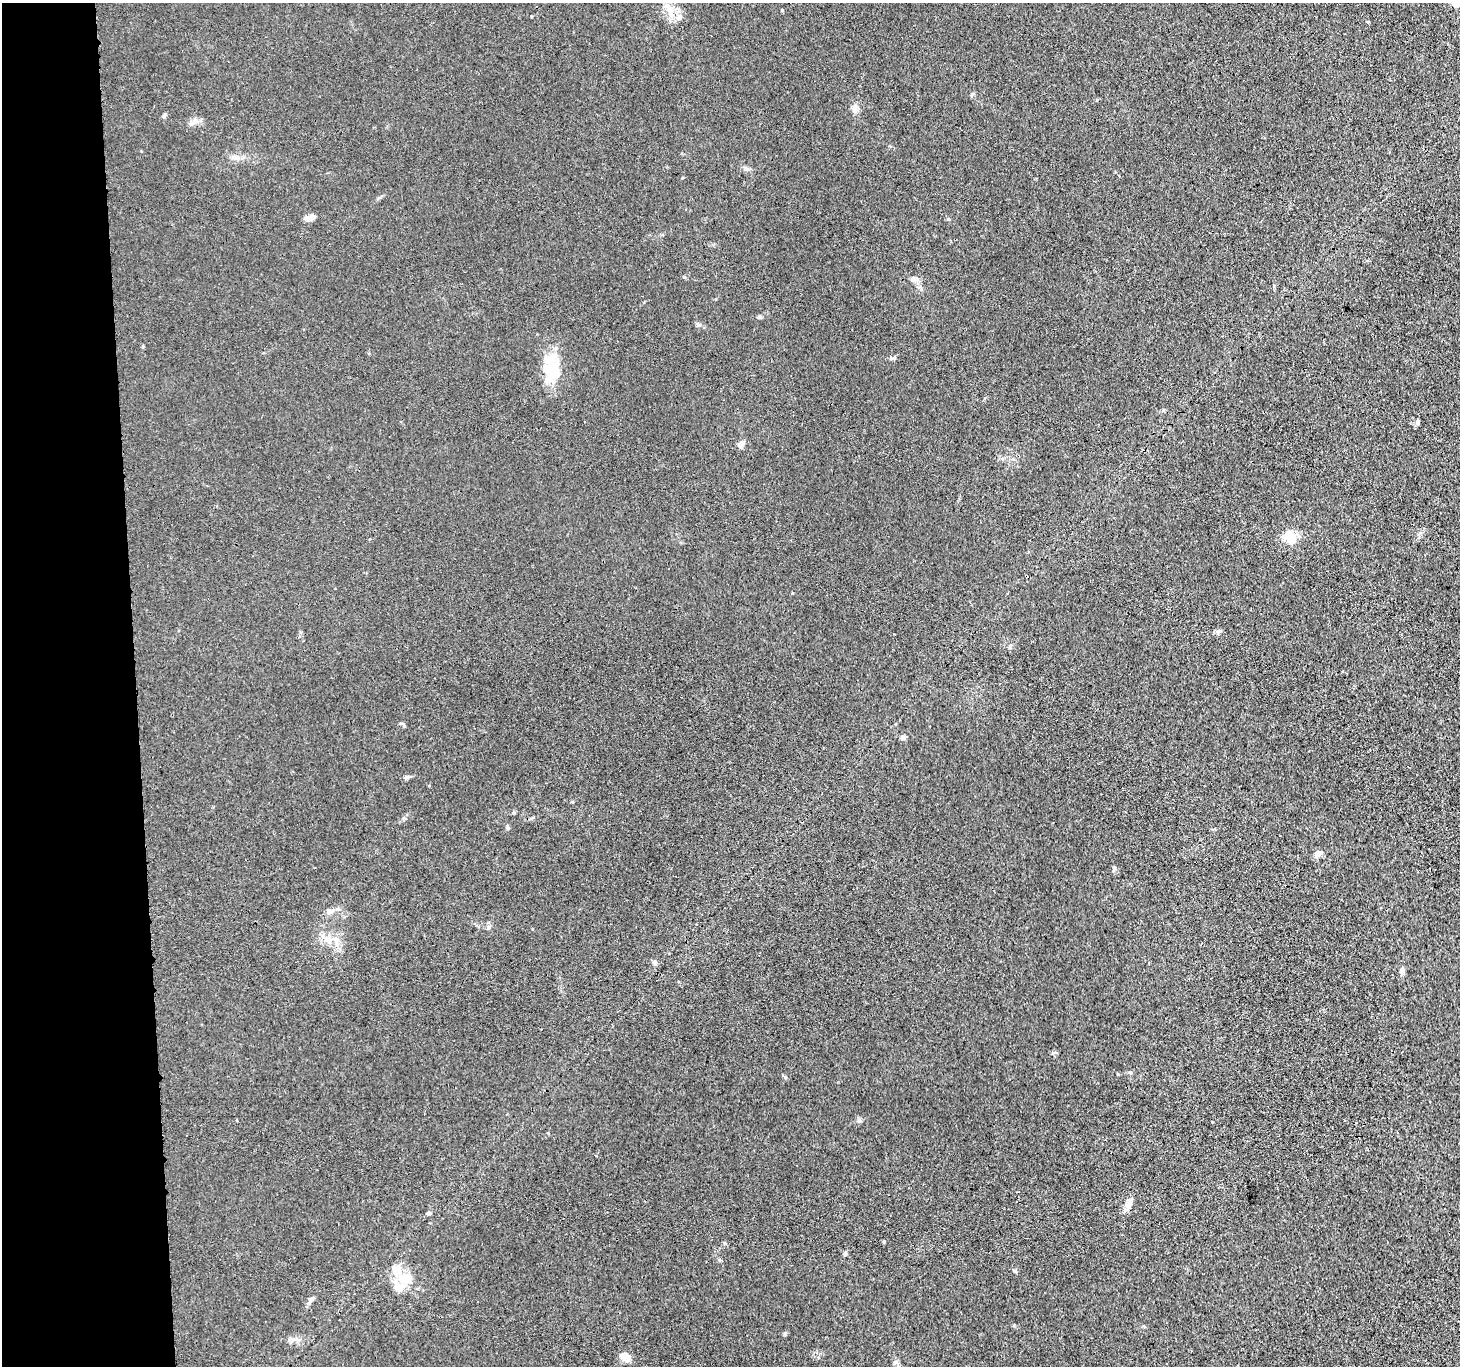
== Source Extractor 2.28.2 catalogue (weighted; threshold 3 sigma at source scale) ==
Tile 4 of 3 x 3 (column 1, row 2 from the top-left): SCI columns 23-1480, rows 1501-2864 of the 4416 x 4389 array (HDU 1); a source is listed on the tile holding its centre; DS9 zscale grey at full resolution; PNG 1462 x 1368 px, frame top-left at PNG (2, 3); no overlay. Shown black and unused: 9% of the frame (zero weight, under 3 of 4 exposures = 3% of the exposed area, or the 3 px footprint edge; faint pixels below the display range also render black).
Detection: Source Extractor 2.28.2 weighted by HDU 2 'WHT'; one run over the whole footprint, this tile lists its part. Background 0.0279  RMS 0.0041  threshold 0.0186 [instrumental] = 3 sigma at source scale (4.5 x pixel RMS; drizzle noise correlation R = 1.50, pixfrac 1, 0.05/0.05 arcsec/px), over >= 5 px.
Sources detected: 42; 1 inside a brighter object's white glare — not listed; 5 inside a brighter listed object's ellipse — not listed separately; the other 36 listed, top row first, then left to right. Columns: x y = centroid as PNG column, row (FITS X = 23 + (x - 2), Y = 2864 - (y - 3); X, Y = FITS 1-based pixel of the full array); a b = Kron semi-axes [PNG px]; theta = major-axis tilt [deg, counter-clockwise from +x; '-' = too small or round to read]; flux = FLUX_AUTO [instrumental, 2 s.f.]
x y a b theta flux
782 10 4 3 - 0.34
670 11 22 9 -75 5
531 16 3 2 - 0.42
854 109 13 5 89 1.6
164 116 7 5 72 0.73
236 157 7 5 44 1
746 168 7 4 0 0.85
310 218 12 6 24 3.2
948 219 5 4 - 0.52
684 277 5 4 - 0.43
914 279 11 7 1 2
759 317 6 4 3 0.72
699 325 6 5 - 0.74
551 369 35 19 -87 15
1417 422 6 6 - 0.84
741 444 11 7 70 1.8
1291 538 15 15 - 5.4
903 737 4 4 - 2.2
407 777 7 5 15 0.85
508 828 6 4 -72 0.53
1318 853 9 7 29 2.3
1114 868 6 5 - 0.69
330 911 14 7 6 2.2
488 927 6 4 90 0.76
329 939 9 9 - 3.6
655 962 7 5 -47 1
1402 971 8 6 -80 1.5
1128 1204 17 7 74 2.6
429 1213 5 5 - 0.84
884 1242 4 4 - 0.41
724 1243 6 3 -71 0.48
845 1254 6 5 - 0.63
1015 1271 5 4 - 0.53
403 1276 19 14 -35 8.4
311 1300 13 6 53 1.4
627 1357 13 11 7 2.8
Unlisted compact peaks at least as high as the median listed source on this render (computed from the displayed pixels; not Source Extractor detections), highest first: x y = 785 1077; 785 1333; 191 124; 894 358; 404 726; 859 1121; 1219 631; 143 346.